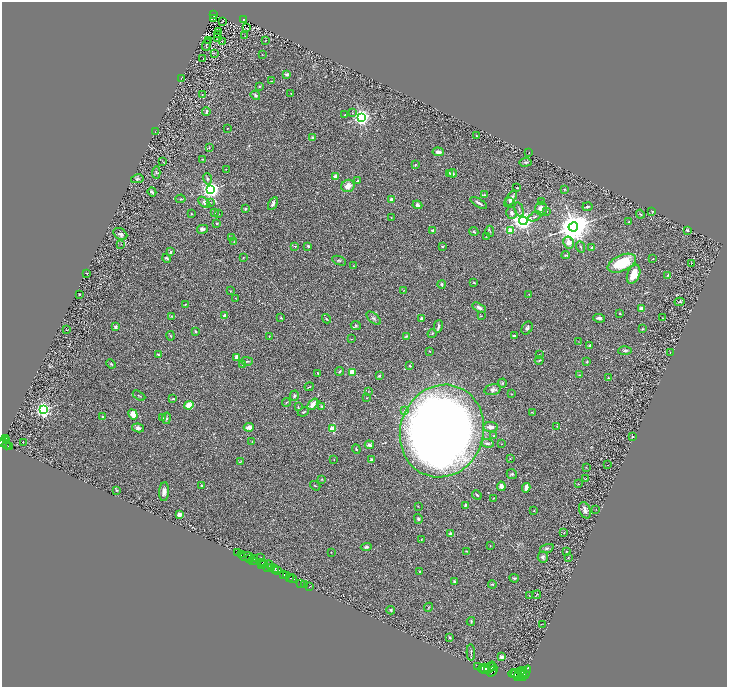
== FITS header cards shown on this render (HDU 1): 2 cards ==
NAXIS1  =                 1450
NAXIS2  =                 1369

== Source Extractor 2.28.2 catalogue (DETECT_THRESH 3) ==
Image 1450 x 1369 px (HDU 1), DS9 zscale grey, zoomed out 1/2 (1 PNG px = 2 x 2 image px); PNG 729 x 689 px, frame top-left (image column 2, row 1369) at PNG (2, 2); each listed source drawn as its Kron ellipse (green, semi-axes under 4 px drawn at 4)
Background 0.4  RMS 0.028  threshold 0.084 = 3 sigma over >= 5 px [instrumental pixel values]
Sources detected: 324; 34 cannot appear on this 1/2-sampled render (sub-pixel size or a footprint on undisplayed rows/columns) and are neither listed nor drawn; the other 290 listed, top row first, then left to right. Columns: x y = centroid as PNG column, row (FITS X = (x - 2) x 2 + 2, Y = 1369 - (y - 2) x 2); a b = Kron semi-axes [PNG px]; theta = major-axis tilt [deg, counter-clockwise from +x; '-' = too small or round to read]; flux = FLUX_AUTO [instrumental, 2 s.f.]
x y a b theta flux
213 14 3 2 - 22
214 18 2 1 - 1.4
244 19 3 2 - 45
222 21 3 1 - 2
247 28 2 1 - 3.3
218 31 3 2 - 81
218 34 2 1 - 2.1
245 36 2 1 - 1.5
218 38 3 1 - 1.7
209 40 4 2 - 3.8
265 41 3 2 - 2.6
222 42 2 1 - 1.6
207 45 6 3 73 4.3
214 53 3 2 - 2.3
262 55 3 1 - 1.9
203 58 2 2 - 1.7
287 74 4 3 - 13
181 78 3 2 - 1.9
271 81 2 1 - 2.1
260 86 3 3 - 5.8
291 93 3 2 - 3
202 95 2 2 - 4.2
255 95 5 4 - 10
206 112 4 2 - 12
352 113 3 3 - 3.9
345 115 2 1 - 3.1
362 117 3 3 - 2900
227 128 2 1 - 2.1
155 132 2 2 - 1.7
476 135 2 1 - 3.5
313 137 2 2 - 44
209 148 3 2 - 2.5
438 152 6 4 -6 21
529 153 2 1 - 1.6
202 159 4 2 - 2.9
163 162 3 2 - 2.8
526 162 6 3 8 7.4
416 165 3 2 - 2.8
226 169 2 1 - 1.6
156 172 6 2 87 5.8
450 173 3 2 - 6.8
452 173 4 3 - 14
336 176 2 2 - 66
137 179 6 4 12 9.9
207 179 6 4 -74 11
357 181 3 2 - 7.1
348 186 7 6 - 44
517 188 2 2 - 2.4
211 189 3 3 - 3300
564 189 3 2 - 3.8
152 192 4 2 - 10
484 195 4 3 - 4.7
180 199 5 3 - 4.8
391 199 2 2 - 19
511 199 9 4 58 21
510 201 4 3 - 6.5
204 202 7 4 -39 14
210 202 2 2 - 8.2
542 202 2 2 - 2.3
479 203 9 2 -31 14
273 204 7 3 60 19
417 205 5 3 - 19
587 207 5 2 - 5.4
245 209 3 2 - 9.5
519 209 7 2 -76 5.9
541 209 7 6 - 33
546 211 2 2 - 5.7
652 211 3 2 - 2.5
215 212 4 2 - 3.8
191 213 2 2 - 4
511 213 6 5 - 15
219 214 2 2 - 2.5
640 214 5 2 - 5
391 217 2 2 - 2.7
535 217 7 2 28 5.9
523 221 4 4 - 3900
629 222 3 2 - 5.6
217 224 2 2 - 4
573 227 5 4 - 14000
202 229 5 3 - 14
433 230 4 3 - 9
510 230 2 2 - 140
687 230 3 2 - 8.5
474 231 5 4 - 7.4
490 231 5 3 - 6.4
120 234 7 5 -35 15
487 236 3 1 - 3.2
232 238 3 2 - 2
234 242 3 2 - 3.6
569 242 6 5 - 49
121 244 2 1 - 1.2
295 246 4 3 - 5.7
308 246 3 2 - 15
442 246 2 2 - 19
580 247 6 2 -68 5.1
592 248 3 3 - 8.3
170 252 3 3 - 8.9
566 255 4 3 - 4.7
167 258 4 3 - 7.2
243 258 3 2 - 2.9
653 259 3 2 - 3.4
339 261 7 4 -23 7.9
622 263 15 8 25 200
691 264 2 1 - 31
354 266 2 2 - 2.4
87 273 2 2 - 9.1
634 274 10 6 67 97
668 275 3 2 - 3.6
474 283 2 2 - 5.3
441 284 4 3 - 5.7
404 290 2 2 - 2.3
231 291 3 2 - 2.7
529 294 2 1 - 1.6
79 295 2 1 - 2.1
236 298 2 1 - 1.4
680 302 5 3 - 5.5
185 304 3 2 - 2.9
479 308 7 4 -28 15
642 309 4 3 - 33
620 314 3 2 - 3.3
172 316 3 3 - 3.1
225 316 2 2 - 66
481 316 3 2 - 2
281 318 2 2 - 12
374 318 8 4 -41 12
599 318 6 4 -7 14
663 318 2 2 - 6.5
326 319 5 2 - 4.9
421 319 3 3 - 14
356 326 5 4 - 9.6
438 326 6 3 79 17
115 327 4 3 - 14
527 328 7 5 61 13
642 329 2 2 - 6.9
66 330 3 2 - 1.9
195 331 3 2 - 4.9
432 333 5 3 - 5.1
170 336 5 2 - 4
269 336 3 2 - 3.2
406 336 3 3 - 5.1
515 336 4 2 - 8.6
351 339 2 2 - 2.6
578 341 2 1 - 1.6
590 346 4 3 - 12
430 351 3 2 - 3.2
625 351 7 4 1 15
670 353 2 1 - 1.4
158 354 4 2 - 5
539 355 2 2 - 9.7
237 357 4 3 - 30
539 360 4 2 - 4.3
247 361 6 3 0 5.9
587 361 3 2 - 4
111 364 5 3 - 5.5
242 365 3 3 - 4.3
410 366 3 2 - 5.9
339 371 4 3 - 5.8
352 372 4 3 - 63
317 373 2 2 - 4.3
579 375 2 2 - 2.4
379 376 3 2 - 5.8
608 378 2 2 - 4.9
502 383 4 4 - 6.5
309 387 4 2 - 3.2
493 390 8 5 14 19
368 392 3 2 - 2.7
512 394 2 2 - 1.9
139 395 7 2 -30 4.3
294 396 5 4 - 8.7
366 398 2 1 - 2.8
173 399 4 2 - 8.2
286 402 4 2 - 4.3
313 404 6 4 50 41
189 405 5 4 - 54
321 406 3 3 - 4
298 407 4 2 - 5.5
43 409 3 3 - 1900
404 411 4 3 - 6.2
303 412 6 3 23 6
532 412 3 2 - 3.6
133 414 5 4 - 55
103 417 2 2 - 18
162 418 4 2 - 4
166 418 6 3 80 7.4
557 426 3 3 - 3.5
249 427 5 3 - 35
491 427 7 5 -6 18
138 428 6 4 -11 17
332 429 3 2 - 210
442 431 47 41 70 6800
494 436 3 2 - 2.7
632 437 2 1 - 3.1
6 439 3 3 - 290
7 440 2 2 - 220
3 442 4 2 - 720
23 442 2 1 - 41
252 442 2 2 - 2.2
487 443 7 3 -5 11
501 444 2 2 - 2
7 445 4 2 - 180
369 445 4 3 - 18
9 446 4 2 - 210
356 449 5 2 - 4.6
334 459 2 1 - 1.9
510 459 3 2 - 2.3
371 460 4 3 - 11
240 462 4 2 - 2.7
607 465 2 1 - 1.8
586 467 2 2 - 2.3
512 474 5 5 - 8.4
322 479 3 2 - 3.4
585 479 2 1 - 1.8
578 484 3 2 - 2.6
202 486 3 3 - 5.5
315 486 5 2 - 3.5
501 486 5 3 - 26
526 488 5 2 - 46
117 490 4 2 - 5.5
164 492 9 5 86 29
477 495 5 2 - 5.8
493 498 3 1 - 2.2
465 505 2 2 - 6.3
418 506 3 2 - 2.3
596 509 2 1 - 1.2
585 510 8 5 -67 21
534 511 2 2 - 3.1
179 514 2 2 - 130
418 519 5 4 - 9.5
564 533 3 3 - 4.8
451 534 2 2 - 68
421 539 3 2 - 2.7
490 546 2 2 - 2
366 547 6 3 5 11
547 548 7 3 18 9.6
466 551 3 2 - 3.3
566 551 2 2 - 6.5
331 552 2 1 - 1.8
238 553 2 2 - 170
242 555 3 2 - 830
246 557 7 2 8 78
261 557 3 2 - 2.6
543 557 6 5 - 13
249 558 3 2 - 53
254 558 3 1 - 230
568 558 2 1 - 2.4
252 560 2 1 - 26
256 561 3 1 - 390
262 563 2 1 - 150
262 564 2 1 - 220
264 565 3 2 - 110
269 565 4 2 - 360
267 567 3 1 - 160
271 568 3 2 - 360
275 568 3 2 - 490
276 571 2 1 - 190
278 571 3 3 - 220
420 572 3 3 - 10
284 574 2 2 - 370
287 575 2 1 - 340
289 577 3 2 - 540
514 578 5 2 - 7.4
292 579 4 2 - 92
454 582 3 3 - 15
301 583 2 1 - 15
304 584 2 1 - 27
492 584 4 3 - 4.9
309 587 2 1 - 22
537 595 4 2 - 2.7
529 596 3 2 - 2.2
429 607 5 2 - 3.6
391 610 4 4 - 7.1
471 621 4 2 - 4.8
542 624 3 1 - 1.6
450 637 2 2 - 9.9
471 652 8 2 -87 8.6
501 657 2 2 - 56
478 667 2 1 - 160
490 667 6 2 50 2400
493 667 4 2 - 2000
483 668 6 2 14 4100
485 670 2 2 - 1300
487 671 3 2 - 1900
492 671 6 3 53 2000
523 672 5 2 - 1600
526 672 7 2 66 1100
519 673 6 2 51 2200
513 674 5 2 - 2200
516 674 5 3 - 3200
518 676 3 2 - 1700
523 676 5 3 - 2400
At the frame edge (FLAGS 8, measured only in part): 1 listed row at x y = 3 442
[34 sub-pixel or undisplayed-footprint detections neither listed nor drawn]